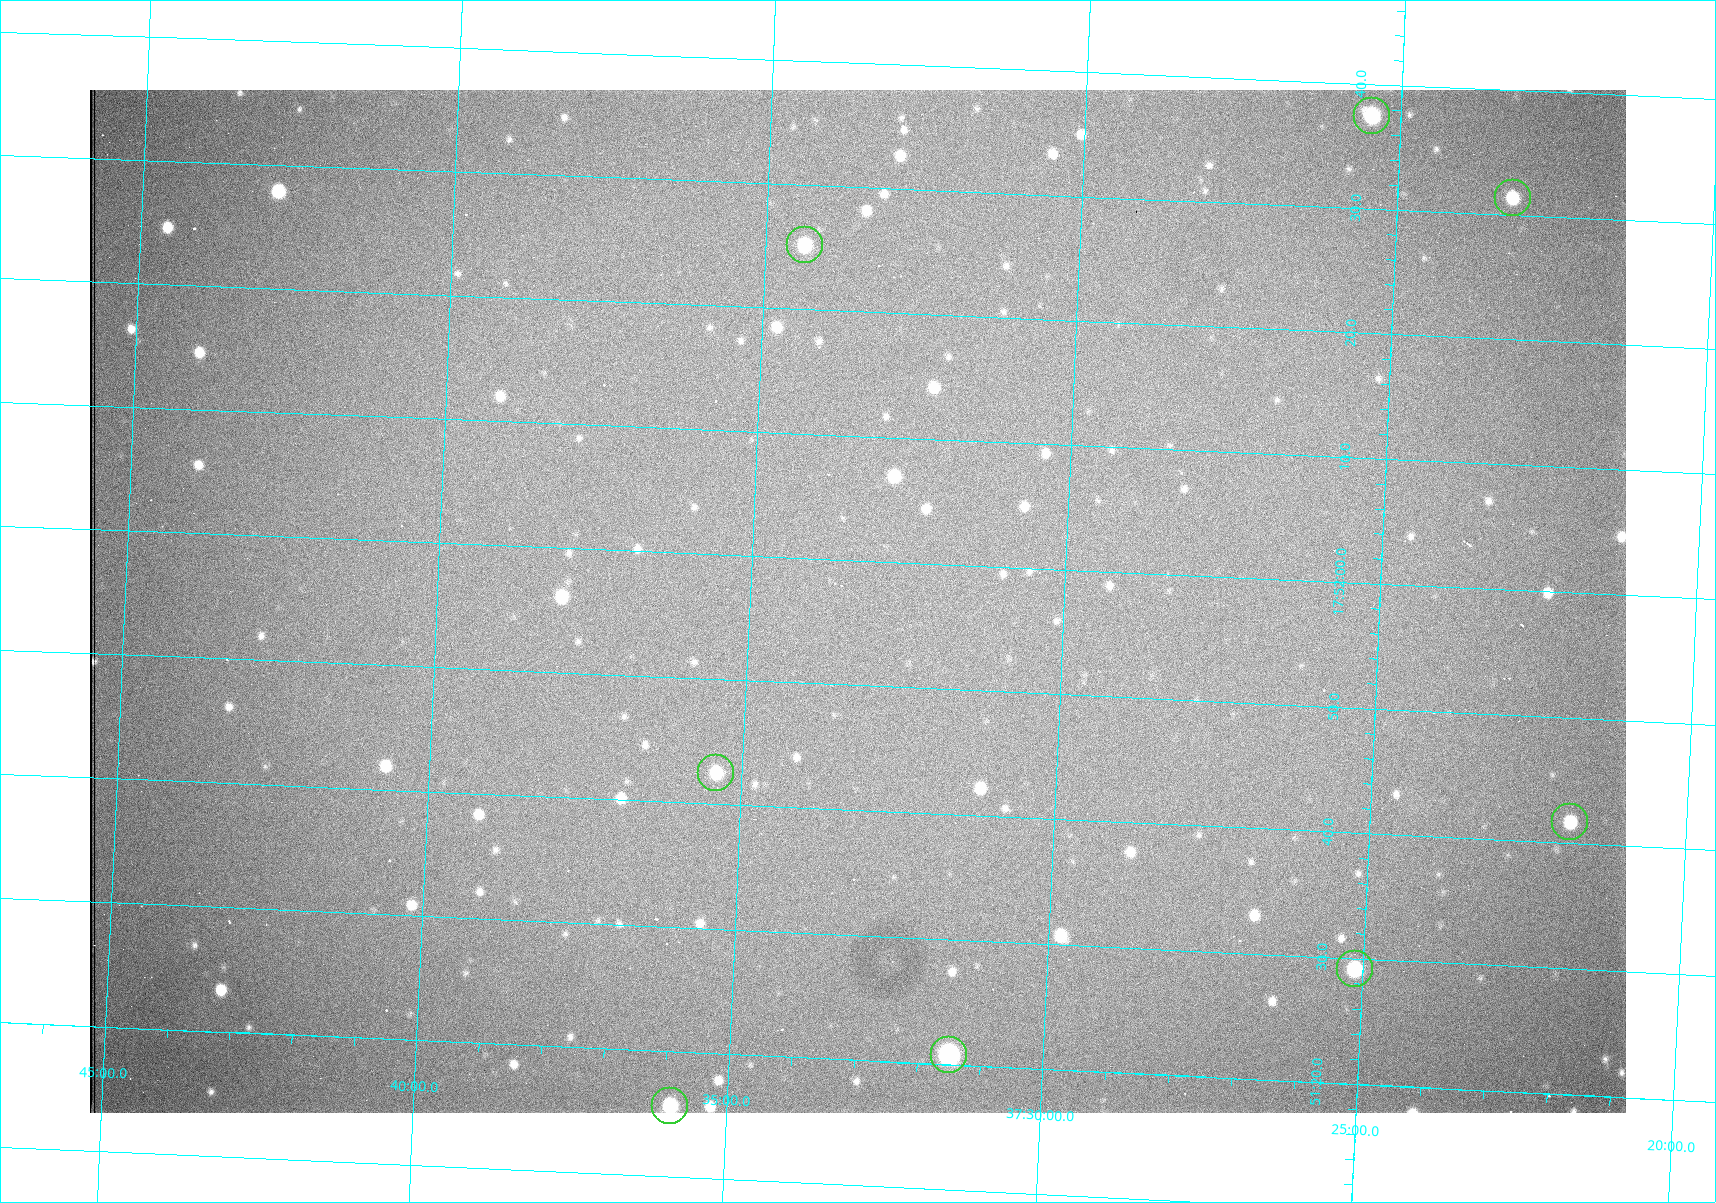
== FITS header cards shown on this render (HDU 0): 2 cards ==
NAXIS1  =                 1536 /fastest changing axis
NAXIS2  =                 1023 /next to fastest changing axis

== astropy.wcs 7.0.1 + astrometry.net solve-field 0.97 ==
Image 1536 x 1023 px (HDU 0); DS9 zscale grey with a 90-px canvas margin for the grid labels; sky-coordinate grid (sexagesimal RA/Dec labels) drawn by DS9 from the SOLVED WCS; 8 Tycho-2 reference stars matched to detected sources circled (green)
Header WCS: RA---TAN/DEC--TAN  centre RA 17:51:57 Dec +37:33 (267.99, +37.55 deg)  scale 0.958 arcsec/px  FOV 24.5' x 16.3'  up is +87 deg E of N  parity flipped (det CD > 0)
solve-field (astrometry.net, Tycho-2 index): VERIFIED the header's WCS against the Tycho-2 star catalogue (8 matches, 0 conflicts) and refined it, rather than solving blind
Solved WCS: RA---TAN-SIP/DEC--TAN-SIP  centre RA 17:51:57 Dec +37:33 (267.99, +37.55 deg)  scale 0.956 arcsec/px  FOV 24.5' x 16.3'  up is +87 deg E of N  parity flipped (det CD > 0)
The solver's refit moves the header's centre by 1 arcsec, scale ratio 0.9975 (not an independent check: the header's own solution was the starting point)
Tycho-2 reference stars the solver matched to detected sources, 8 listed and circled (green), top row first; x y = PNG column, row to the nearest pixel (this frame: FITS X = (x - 90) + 1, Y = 1023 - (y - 90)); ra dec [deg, ICRS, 3 dp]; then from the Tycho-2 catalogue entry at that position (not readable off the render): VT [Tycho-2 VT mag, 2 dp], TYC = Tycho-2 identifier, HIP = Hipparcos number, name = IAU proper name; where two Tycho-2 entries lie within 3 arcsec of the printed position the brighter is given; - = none
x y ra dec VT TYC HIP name
1372 116 268.156 +37.424 11.25 2620-712-1 - -
1513 198 268.131 +37.386 12.62 2620-526-1 - -
805 245 268.105 +37.573 11.82 3089-995-1 - -
716 773 267.927 +37.590 11.84 3089-1137-1 - -
1570 822 267.924 +37.364 11.94 2620-391-1 - -
1355 969 267.871 +37.419 11.35 2620-812-1 - -
949 1055 267.836 +37.525 9.96 3089-889-1 - -
670 1106 267.815 +37.598 11.54 3089-1081-1 - -